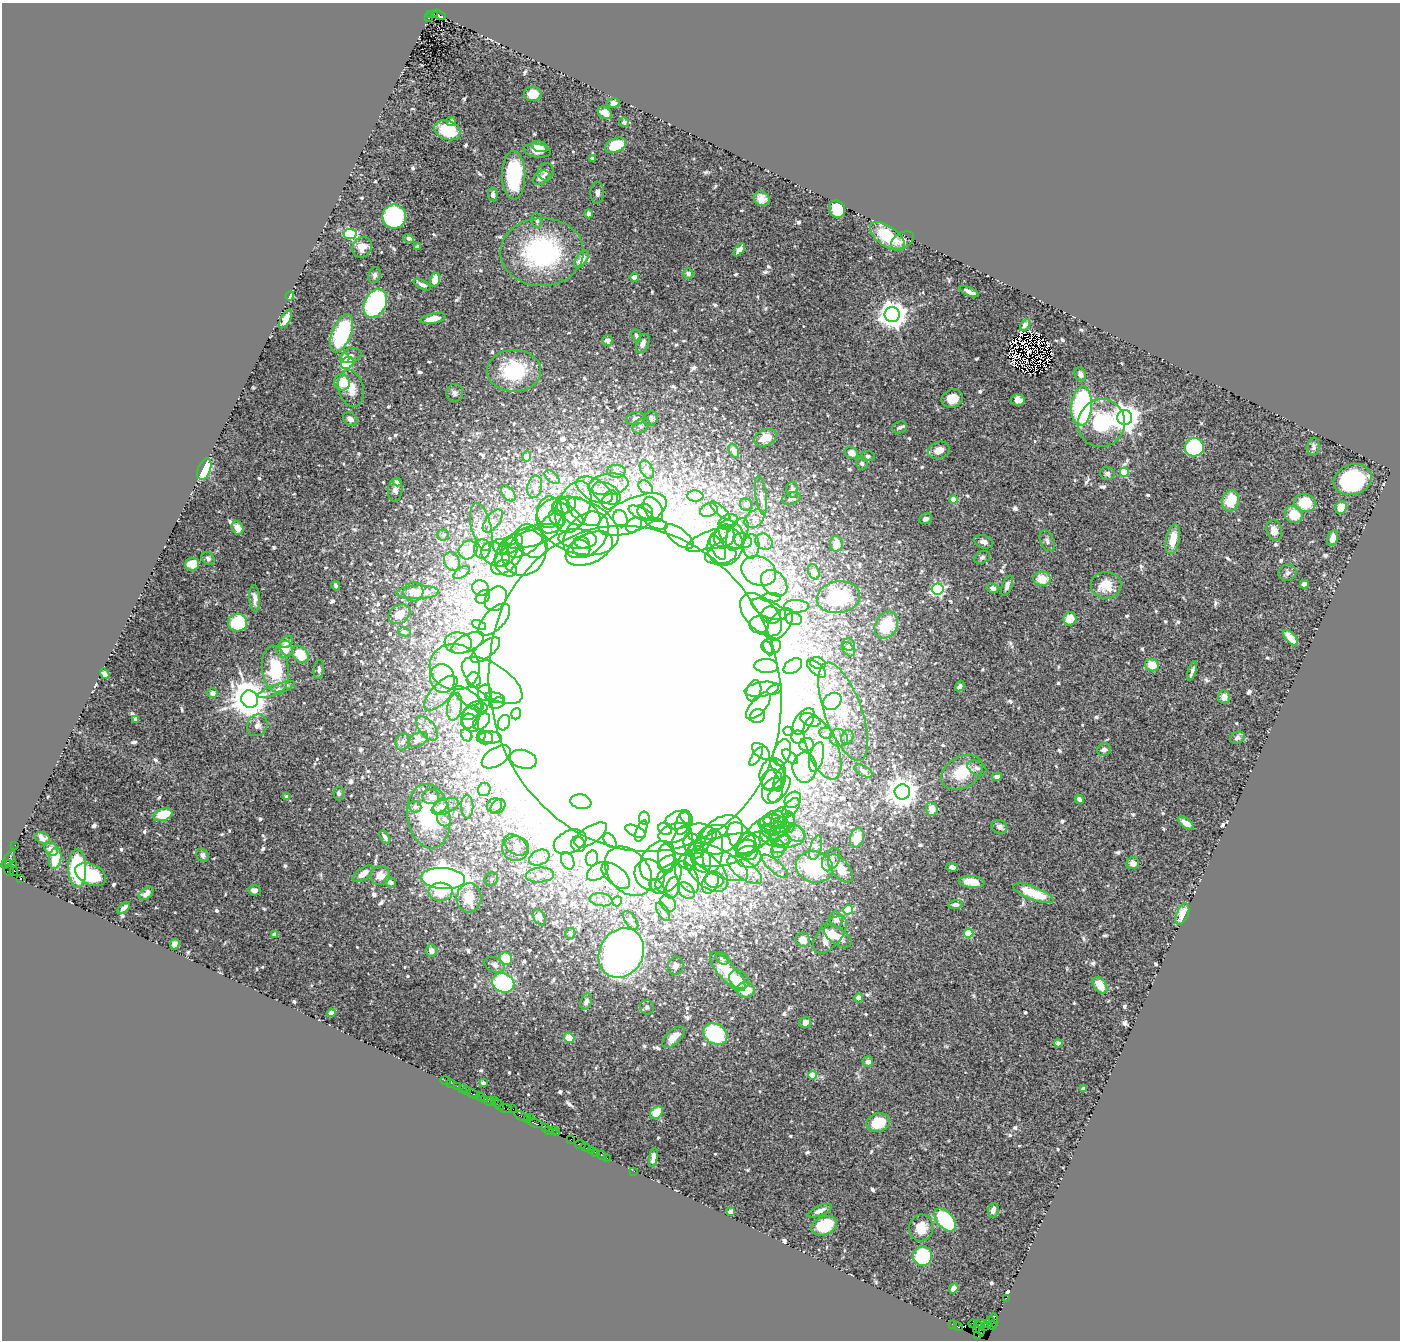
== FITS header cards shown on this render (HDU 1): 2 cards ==
NAXIS1  =                 1398
NAXIS2  =                 1338

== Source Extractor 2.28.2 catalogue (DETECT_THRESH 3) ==
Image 1398 x 1338 px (HDU 1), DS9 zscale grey, 1 PNG px = 1 image px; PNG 1402 x 1342 px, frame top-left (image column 1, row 1338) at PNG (2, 3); each listed source drawn as its Kron ellipse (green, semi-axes under 4 px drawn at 4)
Background 1.47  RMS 0.033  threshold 0.0979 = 3 sigma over >= 5 px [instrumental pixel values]
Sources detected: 834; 8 with non-positive FLUX_AUTO (blend fragments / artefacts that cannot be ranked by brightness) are neither listed nor drawn; of the other 826, the 500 brightest by FLUX_AUTO listed and drawn (326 fainter detections omitted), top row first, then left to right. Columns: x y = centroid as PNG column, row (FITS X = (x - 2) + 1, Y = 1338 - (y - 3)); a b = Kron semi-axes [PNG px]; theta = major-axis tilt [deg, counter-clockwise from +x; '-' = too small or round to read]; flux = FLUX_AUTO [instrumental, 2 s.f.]
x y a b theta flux
431 14 3 3 - 110
434 15 3 2 - 260
439 15 7 3 -29 270
429 18 3 2 - 240
533 94 9 7 0 33
613 103 6 5 - 8.4
605 113 7 5 -34 21
451 121 5 4 - 6.7
624 122 5 4 - 7.9
447 130 13 9 -20 88
615 145 11 7 24 58
539 146 8 5 -19 19
537 151 14 6 -8 25
592 158 4 3 - 8.2
546 172 9 8 - 9.4
514 175 24 11 -89 170
541 178 9 6 32 16
597 193 11 7 88 10
493 194 7 4 -81 10
762 199 8 7 - 17
837 209 9 8 - 66
588 214 4 3 - 6.3
394 217 12 11 - 200
537 220 7 5 -78 7.5
350 234 6 5 - 150
887 236 20 10 -35 67
409 238 5 4 - 7.2
903 240 12 8 29 12
418 246 4 3 - 6.7
362 247 11 9 58 22
739 250 7 4 53 11
542 252 41 34 2 350
581 259 10 5 54 24
688 274 5 5 - 9.1
375 275 8 6 74 6.9
634 277 4 4 - 18
435 280 7 5 74 30
422 285 9 4 -28 8.6
969 292 10 3 -23 11
290 296 4 3 - 12
375 303 15 10 61 280
892 315 7 7 - 2900
285 319 10 5 61 21
433 319 13 5 11 27
1025 325 6 4 56 7.4
342 333 20 9 69 220
636 336 7 4 -70 5.7
607 340 5 5 - 13
643 344 10 6 67 12
351 355 11 7 17 10
345 358 4 4 - 19
347 363 7 5 31 130
514 371 27 21 0 150
1080 374 7 5 -63 7.5
342 382 8 7 - 46
351 388 19 12 -76 32
455 393 9 8 - 8.6
952 398 11 9 22 32
1018 400 7 5 -5 19
1082 406 20 10 86 460
636 418 10 6 10 6.4
1125 418 7 7 - 3000
350 419 8 6 -37 14
651 419 8 7 - 6.7
1101 423 24 23 - 150
641 426 9 6 38 6.1
900 428 7 6 - 5.6
765 438 11 8 25 31
1194 447 9 9 - 240
1313 447 9 6 83 6.7
939 450 11 8 21 19
734 451 7 4 -66 17
851 453 7 5 -24 24
527 456 5 4 - 31
868 456 7 5 -6 5.8
862 463 6 5 - 7.1
204 469 11 6 68 97
647 470 10 6 -63 6.1
616 471 9 6 3 6.9
1124 472 4 4 - 92
1107 473 7 6 - 10
552 477 9 5 -40 7.2
1353 480 19 15 16 210
397 482 4 4 - 12
608 484 20 10 8 30
535 487 11 7 78 7.9
646 487 8 6 -41 6
395 490 11 7 84 9
595 490 20 11 -28 30
792 490 8 6 -81 11
508 493 9 5 -53 12
606 493 15 9 -29 26
761 495 20 5 -82 13
695 496 8 5 -3 7.4
791 498 10 6 17 8.8
610 500 10 7 67 14
954 500 4 4 - 58
1231 501 11 8 76 59
1305 503 11 9 -13 73
566 505 10 8 31 16
746 505 6 6 - 5.8
561 507 9 8 - 14
573 507 27 16 68 64
1341 508 7 5 65 30
653 509 13 8 -60 17
709 510 9 6 20 7.1
720 511 13 4 -41 7.2
550 512 16 12 82 29
584 512 19 10 -37 30
645 512 8 7 - 10
641 513 13 5 -26 15
569 514 18 7 -35 21
1294 514 9 8 - 53
633 515 37 16 25 88
557 518 9 7 -47 15
620 519 9 7 -67 12
754 519 11 8 40 11
925 519 7 5 24 6.8
493 521 14 7 52 13
728 522 10 7 24 12
552 523 12 9 33 21
657 524 11 5 -13 7.7
634 525 9 6 41 7.8
577 526 43 27 -20 170
481 527 24 10 -77 34
238 528 7 5 -59 23
1274 530 10 7 -73 21
732 534 16 11 -51 26
737 534 17 9 64 22
443 535 6 6 - 6.1
586 535 26 19 47 75
532 536 28 10 16 46
679 536 17 8 -38 13
724 536 12 10 68 16
1332 538 8 5 75 19
578 539 19 10 -3 32
1173 539 15 6 79 41
707 540 22 8 24 22
531 541 18 14 -49 50
743 541 9 7 -20 9.8
1047 541 11 6 -66 8.6
764 542 9 7 -34 13
984 542 10 6 -18 10
525 543 20 10 32 34
582 543 8 5 -22 6
511 544 13 8 34 21
836 544 8 6 89 28
725 546 19 17 71 63
751 546 12 8 86 13
501 547 8 7 - 12
581 548 10 8 -32 19
718 548 13 6 -64 13
482 549 10 8 -86 14
589 549 25 14 27 54
468 550 10 8 45 56
506 552 16 9 58 24
524 552 24 22 54 80
495 554 15 11 -28 30
721 555 16 8 9 30
982 557 8 6 26 6.5
208 559 7 6 - 6.2
507 559 20 10 44 35
452 561 10 7 -60 15
192 564 7 6 - 36
506 568 11 7 -25 14
759 571 18 14 -27 42
461 572 9 5 32 7.7
814 572 8 5 -68 12
1288 573 9 8 - 8.4
1042 579 9 7 -3 38
774 583 15 11 -46 26
1304 584 4 4 - 14
1106 585 15 13 1 48
336 586 5 3 - 6.4
1007 586 11 5 69 9.7
480 588 8 7 - 8.2
993 588 6 5 - 7.1
938 589 6 5 - 380
413 592 10 10 - 20
418 592 21 6 2 29
483 597 8 6 38 8.4
838 597 22 15 9 100
255 598 13 5 -85 15
771 598 10 5 1 7.5
496 599 13 10 59 20
796 606 12 6 -1 9.2
769 609 18 8 -24 32
399 614 11 9 32 29
761 615 26 15 -46 58
771 615 10 8 -14 18
794 619 8 6 -13 7.5
1070 619 7 6 - 36
494 620 20 10 46 28
238 623 9 9 - 120
780 624 18 10 54 29
479 625 7 4 -25 6.2
759 625 10 8 8 14
886 625 14 11 60 80
404 632 6 4 -12 5.9
1290 638 9 5 -47 30
286 642 7 5 39 8.8
458 643 13 10 -7 22
468 643 17 8 27 26
849 645 6 6 - 5.9
771 646 10 8 4 14
768 648 7 4 -65 8.6
284 649 8 8 - 32
849 649 8 5 -52 11
486 650 17 8 39 27
300 654 9 7 -49 63
818 663 8 5 -16 14
1152 665 7 6 - 44
766 666 12 7 -3 11
793 666 10 6 32 11
455 667 25 23 -16 900
275 669 23 13 -83 130
319 669 9 5 82 5.9
816 669 11 5 -42 8.7
1192 671 10 3 71 6.6
105 674 5 4 - 7.9
442 678 14 12 -76 110
474 680 7 7 - 500
492 681 35 16 -34 75
960 686 5 4 - 6.1
635 689 165 144 -71 86000
762 689 17 7 8 17
276 690 20 5 21 15
774 690 7 5 20 5.8
754 691 11 7 75 14
213 693 5 5 - 11
441 693 22 9 47 32
485 693 8 7 - 9
1224 697 6 6 - 18
469 698 18 7 -37 24
495 698 10 5 -11 7.4
250 699 9 8 - 5400
832 701 10 8 35 430
497 703 8 5 16 6
758 706 16 7 50 14
454 707 14 7 79 19
481 708 6 5 - 7.3
472 711 11 7 42 16
843 711 51 18 -70 96
516 714 5 4 - 6.4
757 716 7 7 - 21
471 717 12 9 59 15
136 719 4 4 - 13
810 720 10 6 -20 10
804 721 15 8 55 14
481 722 10 6 43 8
471 723 10 7 -58 14
504 723 8 6 71 7.3
257 725 11 10 - 14
427 728 14 7 -52 11
788 731 5 4 - 33
826 733 7 5 -11 5.7
467 735 6 5 - 5.9
481 736 6 4 66 5.9
490 737 11 6 -8 12
798 737 7 6 - 7.1
847 737 7 6 - 7.1
486 738 7 6 - 9
839 738 9 8 - 11
1237 738 7 6 - 6.4
418 740 11 6 25 11
403 742 8 7 - 8.3
807 744 7 6 - 34
822 748 33 15 -68 75
1104 750 7 6 - 7.5
761 751 11 6 -40 6.8
782 753 14 8 70 11
496 757 16 9 32 61
756 757 10 4 57 6.9
790 757 9 5 -41 7.1
817 757 15 7 76 17
523 759 14 9 -14 14
805 767 15 12 -90 18
977 768 10 7 -27 8.4
778 770 13 4 -58 6
863 771 10 5 -28 8.4
962 772 22 15 30 73
773 774 16 13 75 28
997 777 5 4 - 8.1
772 780 11 10 - 16
780 780 11 5 78 8.6
484 789 7 6 - 5.8
779 790 15 7 52 16
773 791 13 10 65 22
902 792 8 7 - 3300
339 794 7 5 -85 6.7
287 797 4 4 - 13
431 797 8 7 - 7.3
1079 799 5 4 - 9.7
793 800 9 7 42 9.8
581 802 10 7 -10 10
440 806 8 6 52 7.4
445 806 14 7 22 15
494 806 8 7 - 7.4
498 806 8 6 45 9.5
415 807 6 5 - 9.1
467 807 12 6 -89 9
791 808 11 6 50 9.6
932 809 7 6 - 19
163 815 9 6 18 64
429 816 32 21 -82 140
687 817 7 5 -54 7.9
644 818 6 5 - 6.6
779 818 11 7 64 14
444 819 8 6 -53 7.5
774 819 11 8 13 16
678 820 13 9 14 17
789 822 11 6 -89 7.6
682 823 12 7 70 13
780 823 6 5 - 5.7
1186 823 9 4 -35 17
775 824 15 8 -12 22
770 826 12 8 -29 18
782 826 17 8 46 18
999 827 8 6 -27 12
665 829 7 6 - 6.6
636 831 11 5 -26 29
641 831 11 5 70 15
713 832 14 7 10 15
674 833 16 9 16 22
770 833 11 6 -40 12
796 833 10 7 -45 9.6
702 834 15 10 -12 23
591 835 18 8 33 21
722 835 23 16 39 61
758 835 28 11 45 53
783 835 23 13 -3 44
385 837 7 4 -59 6.4
42 838 8 5 -22 12
857 838 10 6 73 38
780 839 10 6 -4 9.7
682 840 15 10 74 25
704 840 15 7 63 20
610 841 8 5 -53 6.2
743 841 21 11 -56 38
570 842 17 11 24 32
753 842 19 8 28 26
578 844 8 7 - 10
781 844 10 7 47 13
15 845 2 2 - 27
516 845 13 9 -36 18
693 846 13 9 -65 24
746 847 9 7 23 12
816 848 13 5 74 7.7
51 849 7 6 - 15
516 849 13 12 - 23
778 849 9 6 74 8.3
727 850 35 14 17 92
713 851 22 10 84 39
203 855 7 6 - 7.7
748 857 13 11 1 28
55 858 11 6 80 38
539 858 11 7 25 14
592 858 8 6 76 7.1
666 858 14 8 -84 14
701 859 13 9 -70 25
8 860 10 5 59 480
831 860 12 8 61 15
568 861 9 6 -65 7.2
657 861 22 15 55 45
686 862 8 7 - 10
690 862 8 6 -90 7.5
718 862 33 13 -27 66
9 863 4 3 - 320
667 863 10 6 31 11
1133 863 6 6 - 14
13 864 2 2 - 89
775 866 16 6 -41 9.3
814 867 19 15 -15 230
952 867 6 4 -3 9.3
840 868 17 8 -51 43
77 869 19 9 -89 160
9 870 6 5 - 310
745 870 20 9 -36 25
14 871 4 3 - 610
598 871 12 7 35 15
628 871 28 20 -49 65
707 871 26 15 -45 77
91 874 16 10 -24 83
363 874 12 5 36 20
380 875 10 9 - 19
540 875 14 7 5 14
650 875 16 14 -51 160
616 876 17 9 -40 19
687 877 17 9 -60 19
21 878 4 3 - 990
669 878 16 10 53 24
443 879 22 10 -4 1800
491 879 7 6 - 5.8
714 880 9 8 - 12
390 882 6 5 - 9.3
710 882 11 7 67 14
972 882 13 6 -5 39
657 887 9 6 -45 9.2
673 888 11 6 73 14
254 890 6 5 - 10
686 891 9 6 -43 7.5
441 892 12 9 -1 56
146 893 8 5 41 12
1033 893 21 6 -21 74
469 898 15 12 84 48
601 900 11 6 -8 8.7
617 901 5 4 - 40
668 903 9 7 -57 20
955 905 7 4 3 8.7
124 908 7 3 42 11
848 910 5 5 - 140
663 912 10 5 -61 7.9
1182 914 11 6 67 25
539 917 9 5 -59 12
836 919 8 6 -70 10
631 920 11 5 -54 6.7
570 933 5 5 - 6
969 933 4 4 - 86
275 934 4 4 - 22
830 935 22 11 51 50
838 936 16 8 -33 25
803 940 7 7 - 25
175 944 5 4 - 9.7
431 951 6 5 - 15
621 953 26 21 60 1400
506 959 6 6 - 65
722 959 7 5 -33 5.6
495 965 10 7 -26 10
676 966 9 7 76 12
728 972 25 9 -48 84
739 979 10 8 -43 22
503 983 11 9 -22 240
1100 985 9 6 -52 41
745 990 9 7 -8 43
859 998 4 4 - 31
586 1002 8 5 71 11
647 1007 7 7 - 6.2
331 1013 4 4 - 9.1
805 1023 6 5 - 18
715 1034 13 10 -31 220
673 1037 14 7 42 27
569 1038 5 5 - 64
1058 1043 4 4 - 7.8
868 1062 5 5 - 12
812 1075 4 4 - 43
445 1081 5 3 - 71
450 1083 3 2 - 13
483 1083 4 3 - 9.5
457 1086 2 2 - 51
462 1088 2 2 - 26
1083 1088 4 3 - 6.5
466 1090 4 3 - 67
473 1094 7 2 -22 100
480 1097 5 3 - 200
485 1099 3 2 - 240
494 1100 3 2 - 110
490 1102 6 2 -21 210
498 1105 6 3 -53 210
505 1108 6 3 -7 180
513 1109 2 2 - 120
656 1113 7 5 44 47
521 1116 7 2 -27 270
530 1117 3 2 - 110
527 1119 3 2 - 74
535 1123 8 3 -22 590
878 1123 12 9 15 78
545 1127 3 2 - 110
549 1130 2 2 - 33
553 1131 4 2 - 160
557 1133 2 2 - 35
570 1140 3 2 - 78
580 1145 5 3 - 240
586 1147 5 3 - 190
591 1150 2 2 - 65
595 1152 2 2 - 75
602 1155 5 3 - 110
607 1158 2 2 - 35
653 1158 9 4 80 12
634 1171 2 2 - 48
993 1210 7 5 80 12
820 1211 13 5 23 11
730 1212 4 4 - 23
945 1220 14 8 -48 190
824 1226 13 9 21 77
921 1228 13 12 - 46
923 1256 10 9 - 230
954 1288 5 4 - 17
1006 1298 2 2 - 26
990 1320 4 2 - 110
994 1320 7 3 -88 240
981 1323 4 3 - 250
987 1323 2 2 - 82
953 1324 3 2 - 67
973 1324 4 3 - 320
992 1325 4 3 - 20
985 1326 3 2 - 99
958 1327 4 3 - 240
979 1328 8 4 -71 200
976 1330 2 2 - 34
978 1336 3 2 - 36
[326 fainter detections neither listed nor drawn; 8 non-positive-flux detections neither listed nor drawn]